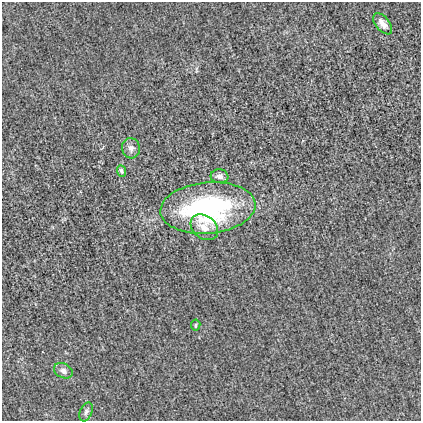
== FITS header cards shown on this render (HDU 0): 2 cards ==
NAXIS1  =                  419
NAXIS2  =                  419

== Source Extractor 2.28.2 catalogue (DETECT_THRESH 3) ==
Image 419 x 419 px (HDU 0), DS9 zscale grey, 1 PNG px = 1 image px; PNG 423 x 423 px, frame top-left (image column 1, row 419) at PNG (2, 2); each listed source drawn as its Kron ellipse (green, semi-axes under 4 px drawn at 4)
Background -1.40e-04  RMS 0.013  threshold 0.0389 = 3 sigma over >= 5 px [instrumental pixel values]
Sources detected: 9; all 9 listed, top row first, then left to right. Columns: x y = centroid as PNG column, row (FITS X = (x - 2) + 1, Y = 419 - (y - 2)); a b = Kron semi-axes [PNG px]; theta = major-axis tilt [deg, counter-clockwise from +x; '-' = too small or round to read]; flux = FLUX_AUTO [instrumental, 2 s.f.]
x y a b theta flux
383 24 12 7 -51 6.8
131 148 10 9 - 4.2
121 171 6 4 -67 2.2
219 176 9 7 -8 4.6
208 208 48 25 5 160
204 227 15 11 -39 9.2
196 325 5 4 - 1.5
63 371 10 7 -25 4
86 412 10 6 66 2.6